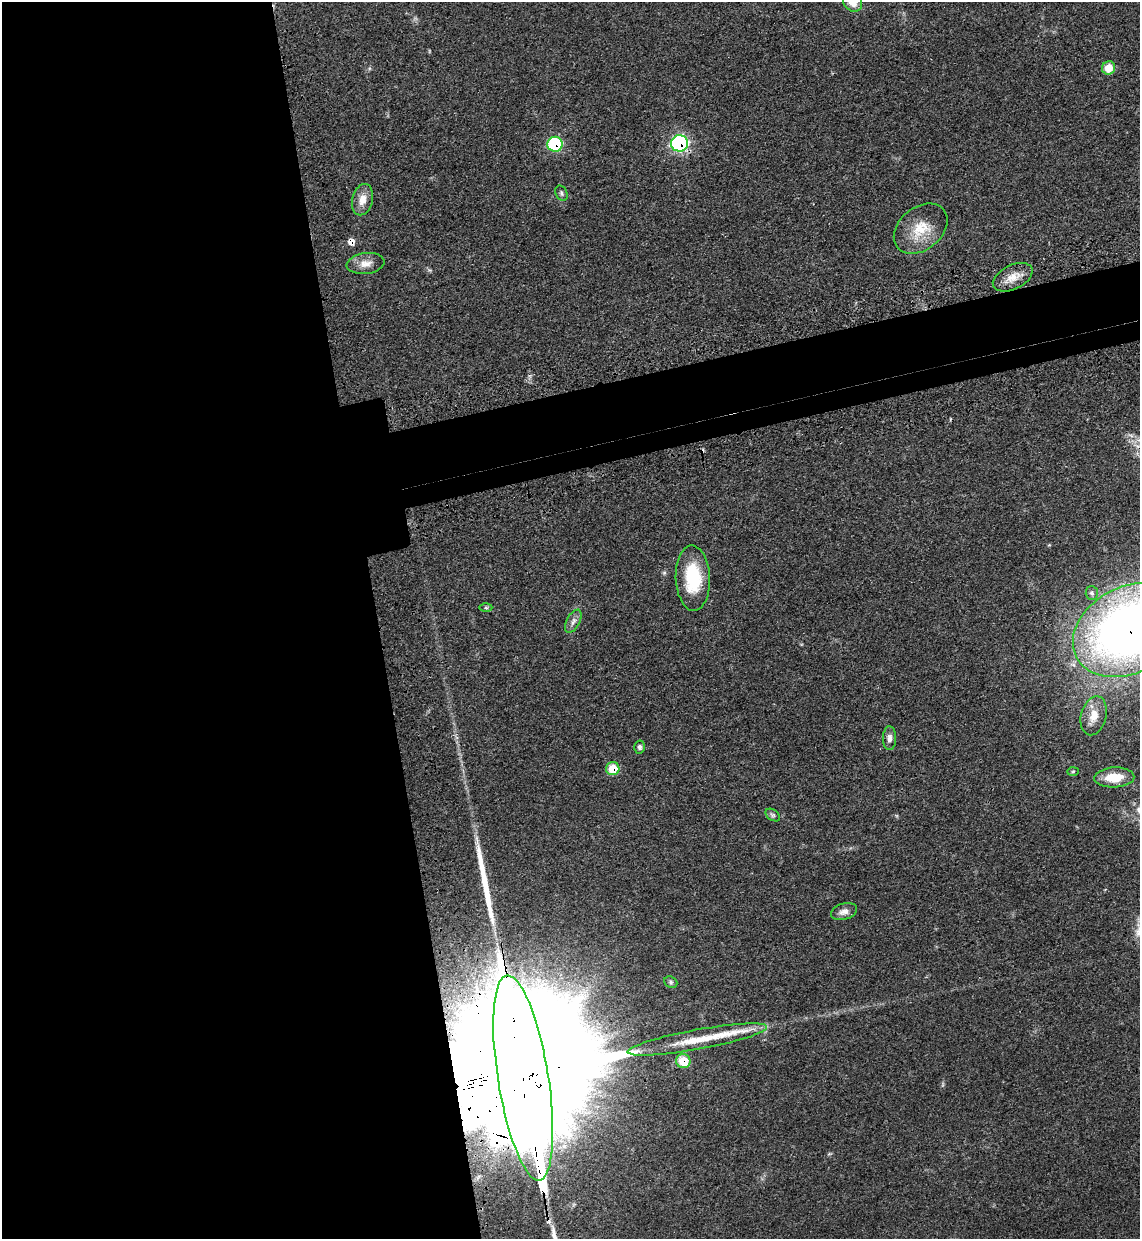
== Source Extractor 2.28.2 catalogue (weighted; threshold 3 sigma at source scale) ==
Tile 9 of 4 x 4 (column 1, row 3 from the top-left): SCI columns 200-1337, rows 1309-2545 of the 5070 x 5089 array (HDU 1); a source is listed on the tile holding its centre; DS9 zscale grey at full resolution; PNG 1142 x 1241 px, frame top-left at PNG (2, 2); each listed source drawn as its Kron ellipse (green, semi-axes under 4 px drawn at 4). Shown black and unused: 38% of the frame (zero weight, under 3 of 4 exposures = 6% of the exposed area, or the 3 px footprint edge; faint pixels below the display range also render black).
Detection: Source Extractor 2.28.2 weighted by HDU 2 'WHT'; one run over the whole footprint, this tile lists its part. Background 0.0412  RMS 0.0064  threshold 0.029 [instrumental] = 3 sigma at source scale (4.5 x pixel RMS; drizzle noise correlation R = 1.50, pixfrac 1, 0.05/0.05 arcsec/px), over >= 5 px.
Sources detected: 30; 2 cosmic-ray / hot-pixel residue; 1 long thin detection or spike segment (spike, bleed or trail) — neither listed nor drawn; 1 inside a brighter listed object's ellipse — not listed separately; the other 26 listed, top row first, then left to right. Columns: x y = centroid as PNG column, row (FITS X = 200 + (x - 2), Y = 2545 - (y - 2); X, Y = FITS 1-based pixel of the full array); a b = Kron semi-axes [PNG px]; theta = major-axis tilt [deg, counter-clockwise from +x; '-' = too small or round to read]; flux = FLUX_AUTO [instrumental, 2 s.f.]
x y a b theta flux
853 2 11 8 -45 8.1
1109 68 7 6 - 11
680 143 8 8 - 110
555 144 7 7 - 49
561 193 8 5 -65 1.5
362 200 16 10 76 7.3
921 229 30 21 39 19
365 263 19 10 7 6.1
1013 277 21 12 26 8.5
693 578 33 17 -88 32
1092 593 7 6 - 1.6
486 608 6 4 0 0.96
573 621 13 6 62 3.1
1129 630 59 43 28 490
1094 716 20 12 75 9.6
889 738 12 6 88 3
640 747 6 5 - 1.7
613 769 7 6 - 19
1073 771 6 4 2 0.83
1114 777 20 10 3 14
773 815 8 5 -35 1.5
844 912 13 8 16 3.7
671 982 7 5 -23 1.3
697 1039 71 10 10 28
683 1061 7 7 - 19
523 1078 104 25 -81 91000
Overlapping masked pixels (flux is a lower limit): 6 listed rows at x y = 680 143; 555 144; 1129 630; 613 769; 683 1061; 523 1078
Isophote crosses this tile's border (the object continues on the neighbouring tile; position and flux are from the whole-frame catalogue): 2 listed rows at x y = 853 2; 1129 630